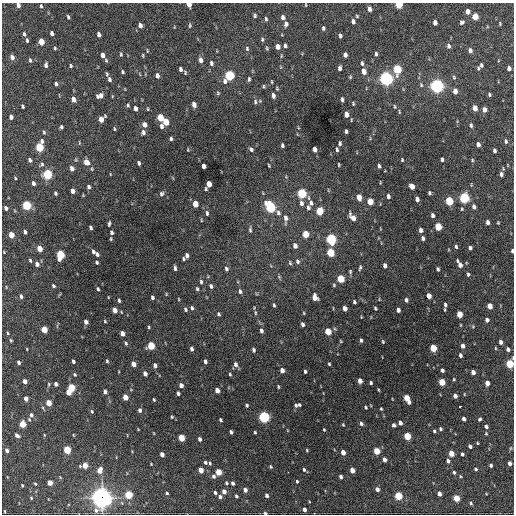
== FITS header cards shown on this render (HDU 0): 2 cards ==
NAXIS1  =                  512 / Axis length
NAXIS2  =                  512 / Axis length

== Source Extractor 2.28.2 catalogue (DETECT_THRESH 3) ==
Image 512 x 512 px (HDU 0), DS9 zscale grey, 1 PNG px = 1 image px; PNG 516 x 516 px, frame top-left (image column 1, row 512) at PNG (2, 3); no overlay
Background 1060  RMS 33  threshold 99.7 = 3 sigma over >= 5 px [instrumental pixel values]
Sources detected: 389; all 389 listed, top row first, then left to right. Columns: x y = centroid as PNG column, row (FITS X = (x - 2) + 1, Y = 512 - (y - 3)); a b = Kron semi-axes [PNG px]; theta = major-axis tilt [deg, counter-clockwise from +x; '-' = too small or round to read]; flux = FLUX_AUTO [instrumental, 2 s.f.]
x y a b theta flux
189 4 4 4 - 1.8e+04
18 5 4 4 - 9.1e+03
306 5 3 2 - 1.7e+03
399 5 4 4 - 7.3e+04
41 6 4 3 - 2.9e+03
369 9 5 4 - 9.7e+03
467 11 5 4 - 1.2e+04
255 15 4 3 - 3.6e+03
357 16 4 4 - 2.5e+03
475 16 5 4 - 4.6e+04
68 17 5 3 - 3.2e+03
283 17 5 4 - 7.4e+03
266 19 5 3 - 3.3e+03
353 21 5 4 - 6.6e+03
435 22 5 4 - 1.1e+04
462 22 5 4 - 4.7e+03
500 23 4 3 - 2.1e+03
286 24 5 4 - 7.6e+03
140 25 5 4 - 9.8e+03
190 25 5 4 - 2.9e+03
323 28 4 3 - 3.8e+03
52 33 4 3 - 6.2e+03
24 34 4 3 - 4.3e+03
99 34 5 3 - 8.0e+03
340 36 4 3 - 5.1e+03
262 39 6 4 -82 3.5e+03
27 40 4 3 - 4.0e+03
41 42 5 4 - 3.2e+04
285 45 4 3 - 5.1e+03
448 46 6 5 - 6.1e+03
278 47 5 4 - 1.4e+04
55 48 3 3 - 2.5e+03
247 48 6 5 - 3.8e+03
267 48 5 4 - 2.6e+03
470 50 5 4 - 6.6e+03
147 51 6 3 -82 2.0e+03
121 54 5 3 - 2.8e+03
376 54 6 3 -89 4.9e+03
103 55 5 3 - 9.2e+03
143 55 6 3 -82 2.2e+03
345 55 5 4 - 8.1e+03
281 56 5 3 - 2.1e+03
12 57 6 4 -65 9.5e+03
30 60 5 3 - 3.5e+03
106 60 5 4 - 2.8e+03
201 60 6 4 -79 1.1e+04
211 63 6 4 -86 5.0e+03
362 63 6 4 -80 4.4e+03
46 65 5 3 - 6.1e+03
481 65 4 3 - 4.6e+03
71 66 4 3 - 2.7e+03
339 68 5 3 - 6.8e+03
478 68 5 3 - 3.0e+03
509 68 4 4 - 8.0e+03
180 69 4 3 - 5.5e+03
397 69 6 5 - 1.2e+05
364 71 6 5 - 1.5e+04
123 72 4 3 - 3.0e+03
185 72 5 3 - 2.8e+03
107 74 5 4 - 2.9e+03
157 75 5 4 - 8.7e+03
229 75 6 5 - 1.9e+05
350 77 5 4 - 2.6e+03
454 77 6 4 -70 3.3e+03
386 78 6 5 - 7.8e+05
109 79 5 4 - 5.3e+03
249 79 6 3 88 3.8e+03
225 81 8 6 90 7.7e+03
271 82 5 3 - 2.0e+03
56 84 5 4 - 4.8e+03
421 85 6 5 - 3.4e+03
263 86 4 4 - 2.7e+03
437 86 6 5 - 7.5e+05
277 88 5 4 - 2.4e+03
455 91 5 4 - 1.5e+04
218 93 5 4 - 2.9e+03
489 94 4 3 - 3.1e+03
273 95 5 4 - 7.9e+03
100 96 7 5 16 1.2e+04
73 99 5 4 - 1.6e+04
342 99 5 3 - 4.9e+03
260 101 4 4 - 2.4e+03
255 102 7 5 83 4.4e+03
353 103 5 4 - 2.7e+03
194 104 5 4 - 1.2e+04
128 105 5 3 - 3.0e+03
23 106 4 3 - 3.4e+03
395 107 5 3 - 2.5e+03
135 108 5 3 - 9.5e+03
475 108 5 4 - 2.1e+04
148 109 4 3 - 1.9e+03
484 110 5 4 - 1.2e+04
399 112 6 3 -82 2.2e+03
346 114 5 4 - 1.6e+04
11 117 4 4 - 7.0e+03
160 117 5 4 - 5.3e+04
101 119 6 5 - 2.3e+04
166 122 5 4 - 3.4e+04
145 125 6 4 -62 1.1e+04
471 125 6 4 -72 4.1e+03
161 126 6 4 75 6.5e+03
61 127 4 3 - 3.9e+03
114 129 4 3 - 2.3e+03
346 131 4 3 - 4.1e+03
44 132 5 4 - 3.1e+03
143 132 6 5 - 6.7e+03
171 139 4 3 - 3.9e+03
42 141 5 4 - 5.9e+03
506 141 5 4 - 4.4e+03
79 143 6 3 90 1.9e+03
340 143 4 3 - 3.9e+03
478 144 5 4 - 9.9e+03
282 145 4 3 - 4.0e+03
39 147 5 4 - 1.1e+05
251 149 5 4 - 5.2e+03
315 149 5 4 - 1.0e+04
188 150 4 2 - 1.7e+03
337 150 6 3 -81 3.8e+03
494 151 4 3 - 5.0e+03
442 159 4 3 - 4.2e+03
30 160 4 3 - 5.7e+03
76 160 6 4 -72 2.2e+03
402 160 4 3 - 2.4e+03
472 160 5 4 - 2.5e+03
86 162 6 5 - 1.9e+04
139 163 4 3 - 4.5e+03
42 164 7 5 38 4.0e+03
269 165 3 2 - 2.2e+03
339 165 4 2 - 2.2e+03
204 166 5 4 - 9.3e+03
379 166 4 3 - 4.4e+03
72 168 5 4 - 8.5e+03
47 174 5 5 - 1.7e+05
501 174 5 4 - 6.0e+03
15 178 4 3 - 1.9e+03
33 183 4 3 - 7.3e+03
380 183 4 2 - 1.6e+03
209 184 5 4 - 2.6e+04
412 186 5 4 - 1.9e+04
89 187 5 4 - 5.1e+03
206 189 4 3 - 2.6e+03
73 191 5 4 - 1.1e+04
55 193 4 3 - 3.9e+03
301 193 6 5 - 1.6e+05
429 193 4 3 - 3.7e+03
161 194 7 5 65 5.0e+03
388 196 5 4 - 6.0e+03
359 197 6 4 -77 2.0e+04
464 198 5 5 - 2.4e+05
417 199 5 4 - 7.8e+03
370 201 5 4 - 3.9e+04
449 201 5 4 - 9.8e+04
301 203 6 4 -79 7.7e+03
311 203 9 6 -80 7.6e+03
195 204 5 4 - 3.2e+04
26 205 5 4 - 1.4e+05
270 207 8 5 -52 2.4e+05
308 207 7 5 -87 5.8e+03
474 207 6 4 -79 7.3e+03
6 208 4 3 - 6.4e+03
462 209 4 4 - 2.4e+03
319 211 5 4 - 6.6e+04
207 213 6 4 -78 4.7e+03
432 215 4 3 - 5.8e+03
353 217 9 4 -54 1.6e+04
286 218 11 5 -87 1.1e+04
201 220 5 3 - 1.8e+03
487 222 4 3 - 6.5e+03
109 223 6 3 80 3.8e+03
498 223 3 2 - 2.1e+03
438 227 5 4 - 6.8e+04
91 228 4 3 - 5.0e+03
250 229 8 4 -89 3.9e+03
421 230 4 4 - 8.5e+03
25 232 4 3 - 4.8e+03
112 232 5 4 - 5.0e+03
305 234 5 4 - 4.3e+04
11 235 5 4 - 3.1e+04
423 238 4 3 - 6.0e+03
111 239 5 3 - 2.3e+03
331 239 6 5 - 2.4e+05
295 246 6 4 -75 9.3e+03
456 247 5 3 - 3.6e+03
39 248 5 4 - 3.0e+04
470 248 4 3 - 5.5e+03
512 251 4 3 - 3.9e+03
93 252 5 3 - 5.4e+03
330 253 5 4 - 9.9e+04
97 254 5 4 - 5.6e+03
60 255 6 5 - 1.0e+05
187 255 5 4 - 7.1e+03
183 259 5 4 - 2.8e+03
30 260 4 3 - 3.3e+03
297 261 6 5 - 4.6e+03
97 262 4 3 - 3.2e+03
290 263 5 4 - 3.1e+03
37 264 5 4 - 8.9e+03
460 264 8 4 -60 1.2e+04
385 265 5 3 - 7.8e+03
175 268 5 3 - 5.6e+03
360 268 7 3 75 3.6e+03
226 269 6 5 - 5.2e+03
438 269 4 3 - 3.8e+03
350 271 6 4 -78 3.0e+03
468 274 4 3 - 3.6e+03
279 277 6 4 -47 2.6e+03
341 279 5 4 - 7.4e+04
201 282 6 4 -85 4.2e+03
334 285 4 4 - 2.5e+03
53 286 5 4 - 3.7e+03
211 286 6 4 -72 5.3e+03
98 289 4 3 - 3.4e+03
197 289 5 4 - 3.4e+03
240 291 6 5 - 5.6e+03
21 296 4 3 - 5.1e+03
429 296 5 4 - 1.8e+04
108 297 3 2 - 1.3e+03
152 297 4 3 - 5.0e+03
314 297 6 5 - 2.0e+04
179 299 4 3 - 1.8e+03
119 300 5 3 - 3.5e+03
406 300 4 3 - 4.8e+03
354 302 4 3 - 3.9e+03
274 305 4 3 - 3.2e+03
445 305 6 4 -87 5.1e+03
490 306 5 4 - 2.1e+04
192 308 6 4 -68 4.4e+03
345 308 5 4 - 1.2e+04
375 308 4 3 - 3.2e+03
185 309 6 4 -69 4.1e+03
115 310 5 4 - 1.8e+04
398 310 4 4 - 8.9e+03
255 313 7 3 -82 3.6e+03
304 313 4 3 - 1.8e+03
218 314 6 4 -77 3.9e+03
459 314 5 4 - 3.6e+04
487 320 4 4 - 7.9e+03
105 321 4 3 - 2.4e+03
86 322 5 4 - 1.0e+04
302 324 4 3 - 6.1e+03
149 327 4 3 - 2.6e+03
473 327 5 4 - 2.3e+03
44 329 5 4 - 4.3e+04
335 329 5 3 - 2.2e+03
261 331 6 4 -77 6.1e+03
328 331 5 4 - 4.8e+04
8 333 4 3 - 2.1e+03
122 333 5 4 - 1.4e+04
11 340 4 3 - 2.4e+03
361 340 4 3 - 4.4e+03
341 341 4 4 - 2.0e+03
383 342 4 3 - 2.4e+03
500 342 4 3 - 7.1e+03
126 343 5 4 - 3.5e+03
151 346 5 4 - 8.0e+04
463 346 4 4 - 1.0e+04
433 348 5 4 - 6.1e+04
495 348 4 3 - 1.9e+03
27 349 4 2 - 1.5e+03
191 349 4 3 - 6.1e+03
508 349 4 3 - 6.4e+03
253 350 5 3 - 4.5e+03
460 355 4 3 - 5.1e+03
73 361 4 3 - 4.9e+03
107 361 5 4 - 2.9e+03
205 361 4 3 - 6.0e+03
19 362 4 3 - 5.2e+03
133 364 5 4 - 1.7e+04
235 364 6 5 - 7.9e+03
329 364 3 3 - 2.5e+03
510 364 5 4 - 1.0e+05
155 365 5 4 - 7.0e+03
282 370 5 4 - 1.1e+04
442 370 4 3 - 5.5e+03
305 371 3 3 - 4.1e+03
473 372 4 4 - 1.3e+04
75 374 5 4 - 3.2e+03
145 374 4 4 - 1.0e+04
230 374 4 3 - 2.3e+03
454 379 4 3 - 2.1e+03
25 381 4 3 - 1.0e+04
360 381 5 4 - 1.4e+04
442 382 5 4 - 5.2e+04
371 383 3 3 - 3.5e+03
487 383 5 4 - 1.4e+04
49 384 6 4 75 2.6e+03
56 384 4 4 - 7.2e+03
181 385 4 4 - 1.2e+04
278 387 4 3 - 2.4e+03
71 388 5 4 - 8.0e+04
217 390 5 4 - 1.5e+04
68 392 5 4 - 2.6e+04
105 392 6 5 - 5.8e+03
178 393 4 3 - 5.7e+03
464 394 4 3 - 1.5e+03
455 396 4 4 - 9.1e+03
125 397 5 4 - 2.5e+04
407 398 7 4 -63 4.7e+04
26 399 4 4 - 1.3e+04
154 400 4 3 - 2.5e+03
49 403 5 4 - 2.8e+04
247 405 4 4 - 3.5e+03
296 405 5 4 - 4.1e+03
299 405 4 3 - 2.9e+03
460 406 3 3 - 4.8e+03
366 407 4 3 - 2.7e+03
43 408 6 3 -71 2.6e+03
381 409 3 3 - 2.4e+03
140 410 5 4 - 6.2e+03
92 411 5 4 - 3.0e+03
31 415 7 6 - 8.0e+03
172 417 4 4 - 2.4e+03
264 417 5 5 - 3.4e+05
464 419 4 3 - 7.5e+03
480 419 4 3 - 3.5e+03
221 420 4 3 - 3.8e+03
361 423 5 4 - 5.8e+03
400 423 4 4 - 9.7e+03
22 424 5 4 - 4.7e+04
343 425 4 3 - 2.0e+03
394 425 4 4 - 4.8e+03
486 426 4 3 - 5.0e+03
138 429 3 2 - 1.5e+03
441 429 4 3 - 3.3e+03
324 430 3 2 - 2.0e+03
434 431 4 3 - 3.1e+03
231 432 4 3 - 5.7e+03
255 432 3 2 - 2.5e+03
486 433 4 3 - 2.2e+03
17 435 6 4 -34 6.8e+03
44 435 4 2 - 1.8e+03
407 436 5 4 - 7.0e+04
181 438 5 4 - 5.1e+04
200 439 4 3 - 7.0e+03
477 443 3 3 - 2.0e+03
470 446 4 3 - 6.9e+03
511 448 6 4 70 2.7e+03
7 450 4 3 - 7.4e+03
67 450 5 4 - 8.2e+04
307 450 3 3 - 2.1e+03
377 451 5 4 - 4.6e+04
343 452 4 4 - 1.8e+04
451 453 5 4 - 2.8e+04
162 454 4 4 - 1.2e+04
462 454 4 3 - 4.2e+03
384 459 4 4 - 1.1e+04
448 461 5 4 - 5.9e+03
205 462 4 4 - 4.2e+03
210 463 5 3 - 2.8e+03
510 463 4 3 - 8.5e+03
151 464 2 2 - 1.5e+03
85 465 5 4 - 2.9e+04
491 465 4 3 - 4.0e+03
270 467 4 3 - 2.7e+03
476 469 3 3 - 3.6e+03
99 470 6 5 - 1.9e+04
201 470 5 4 - 2.2e+04
304 470 4 3 - 3.7e+03
352 470 4 4 - 2.0e+04
218 472 5 4 - 4.0e+04
288 472 2 2 - 4.7e+03
454 472 5 4 - 3.1e+03
213 476 6 5 - 5.7e+03
460 476 4 3 - 2.0e+03
341 477 4 3 - 5.8e+03
297 481 4 3 - 2.8e+03
50 483 4 4 - 2.2e+04
226 483 4 3 - 2.8e+03
233 483 4 3 - 5.9e+03
35 484 4 3 - 2.4e+03
22 485 3 3 - 2.4e+03
377 489 4 4 - 8.6e+03
245 490 4 4 - 9.8e+03
224 491 5 4 - 1.2e+04
167 493 4 3 - 3.4e+03
215 493 4 3 - 4.4e+03
439 494 4 3 - 1.1e+04
128 495 5 4 - 8.7e+04
267 495 4 3 - 5.9e+03
236 496 4 3 - 3.7e+03
398 496 5 4 - 9.4e+04
220 497 4 4 - 6.0e+03
31 498 4 3 - 2.3e+03
101 498 8 8 - 1.3e+06
456 498 5 4 - 4.9e+04
471 503 5 4 - 3.6e+03
304 509 4 3 - 8.0e+03
5 511 3 2 - 1.8e+03
265 513 3 3 - 4.3e+03
At the frame edge (FLAGS 8, measured only in part): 6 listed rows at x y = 189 4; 18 5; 399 5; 512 251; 510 364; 265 513